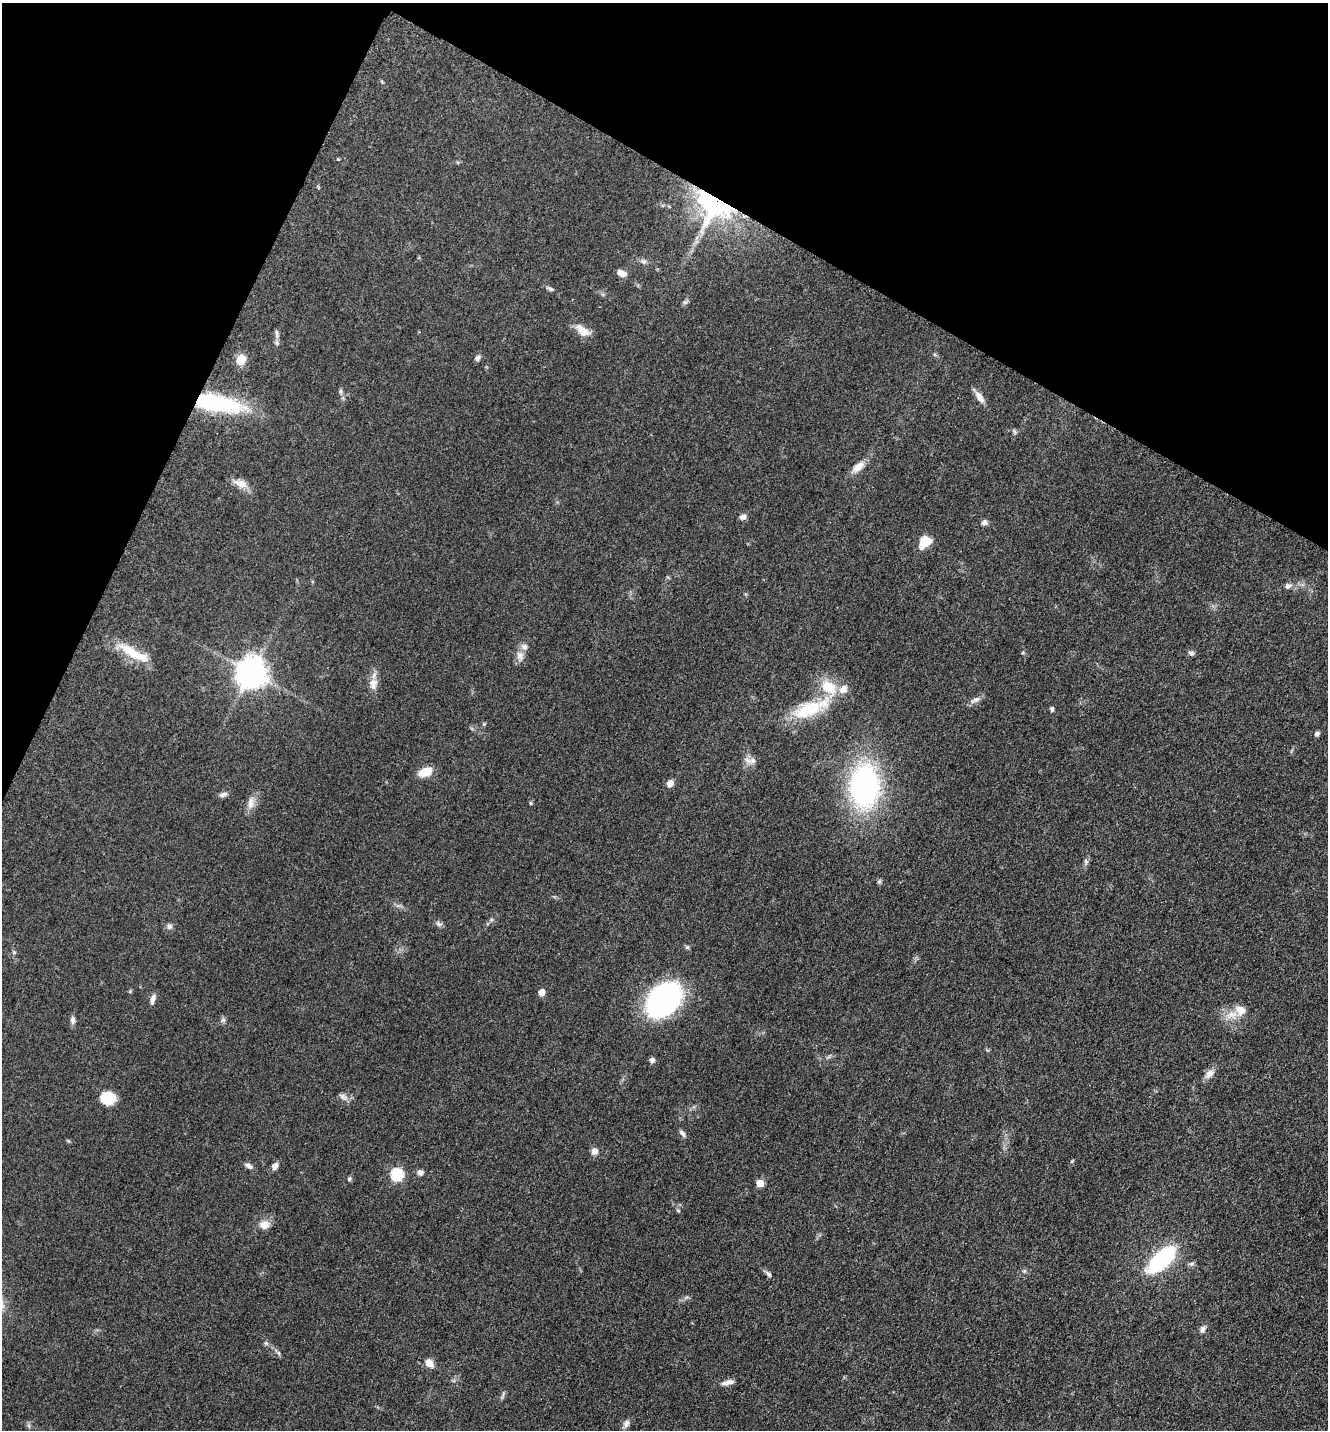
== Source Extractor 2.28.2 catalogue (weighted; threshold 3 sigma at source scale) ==
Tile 2 of 4 x 4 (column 2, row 1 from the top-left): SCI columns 1624-2949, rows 4331-5758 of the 5808 x 5777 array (HDU 1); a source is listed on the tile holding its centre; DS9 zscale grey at full resolution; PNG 1330 x 1432 px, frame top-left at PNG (2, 3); no overlay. Shown black and unused: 22% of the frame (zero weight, under 3 of 5 exposures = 4% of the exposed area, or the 3 px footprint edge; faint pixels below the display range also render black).
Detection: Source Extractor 2.28.2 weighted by HDU 2 'WHT'; one run over the whole footprint, this tile lists its part. Background 0.0634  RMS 0.006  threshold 0.0271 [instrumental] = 3 sigma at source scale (4.5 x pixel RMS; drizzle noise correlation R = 1.50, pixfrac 1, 0.05/0.05 arcsec/px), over >= 5 px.
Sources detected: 73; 3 inside a brighter listed object's ellipse — not listed separately; the other 70 listed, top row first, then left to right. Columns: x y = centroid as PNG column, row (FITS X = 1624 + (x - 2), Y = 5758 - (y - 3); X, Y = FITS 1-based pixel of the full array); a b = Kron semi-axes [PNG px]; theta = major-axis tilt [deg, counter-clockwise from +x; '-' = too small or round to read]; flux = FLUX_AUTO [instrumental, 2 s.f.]
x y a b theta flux
714 205 36 30 -34 99
644 261 10 5 -21 1.7
621 273 10 6 -23 4.3
551 289 8 4 -35 1.2
582 331 20 11 -42 6.8
276 333 10 3 -69 1.1
935 355 6 4 -19 0.79
478 358 8 6 70 1.6
241 359 11 10 - 7.4
341 392 9 4 -90 1.3
980 397 17 7 -56 4.3
216 403 56 17 -10 60
1014 432 9 3 -69 0.82
858 467 18 9 43 5.5
240 483 20 9 -19 5.7
743 517 8 7 - 2.3
985 522 7 6 - 2.1
925 542 11 8 41 15
1288 586 8 7 - 1.9
524 647 9 8 - 2.8
134 653 48 10 -29 16
1191 653 8 6 -19 1.5
520 656 11 8 -57 3.3
251 672 11 10 - 520
373 684 16 11 84 5.1
976 699 10 7 11 2.2
1052 709 6 5 - 1.1
808 710 45 20 24 28
1317 734 7 5 30 1.4
748 760 14 6 -23 3
425 772 13 8 21 11
670 783 7 6 - 3.9
864 786 35 24 -89 130
223 794 12 6 20 2
250 803 17 8 84 4.6
530 803 5 3 - 0.62
1086 862 10 6 89 1.6
879 881 6 5 - 1.1
491 920 6 4 19 0.92
439 924 10 6 -26 1.6
169 926 8 7 - 1.9
14 952 5 5 - 0.76
542 992 5 5 - 6
153 999 13 6 77 2.5
663 1000 36 23 44 110
1233 1014 14 10 -12 6.8
73 1020 11 6 87 2
223 1020 6 5 - 1.2
652 1060 6 6 - 1.8
1210 1074 13 9 49 3.8
343 1097 14 5 -39 2.1
108 1098 12 10 -5 20
682 1133 11 5 -55 1.7
594 1151 8 8 - 3.1
248 1166 10 6 -30 2.2
275 1166 8 6 54 3.2
420 1172 7 6 - 2
397 1174 7 7 - 39
349 1178 6 5 - 0.99
760 1183 6 6 - 7.7
264 1225 12 10 3 4.8
1161 1259 22 9 44 89
1192 1263 7 4 20 1
769 1274 9 5 -53 1.6
1203 1329 9 6 67 1.9
266 1343 6 5 - 1
429 1363 8 6 -50 6.8
727 1383 17 6 11 3.3
626 1423 11 7 66 2.3
29 1426 7 4 -71 1
Overlapping masked pixels (flux is a lower limit): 2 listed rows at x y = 714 205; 216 403